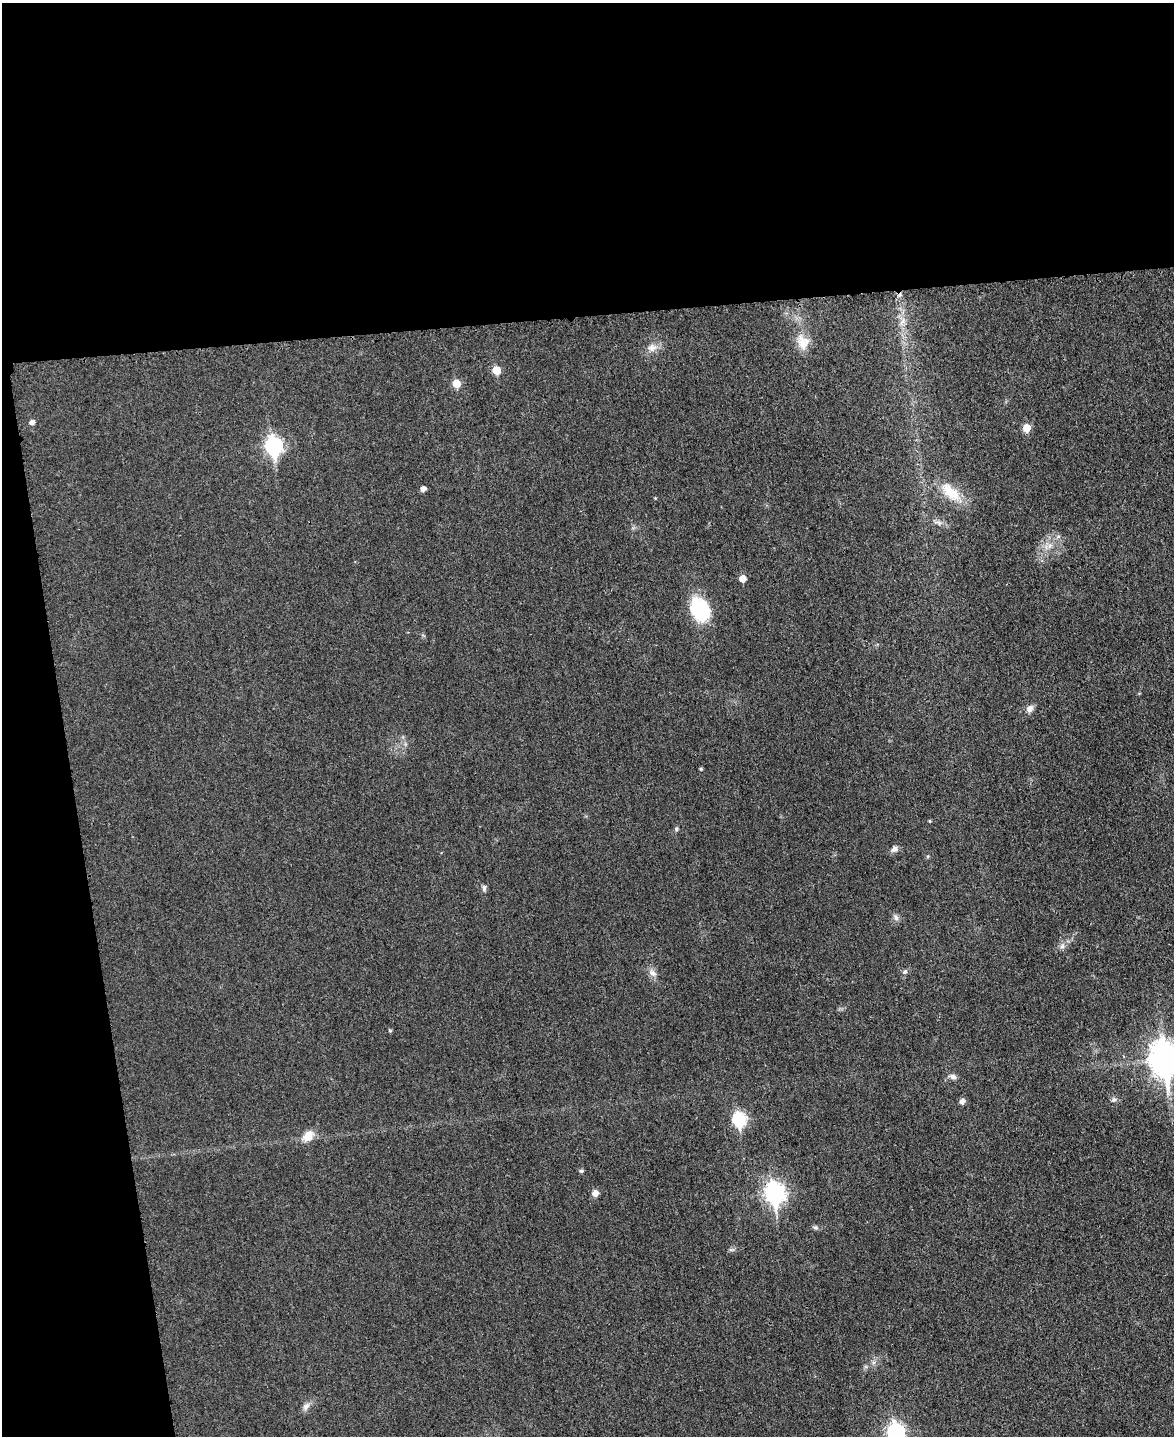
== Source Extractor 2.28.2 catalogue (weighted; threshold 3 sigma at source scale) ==
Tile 1 of 4 x 3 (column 1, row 1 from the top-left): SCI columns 15-1186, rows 3119-4552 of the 4714 x 4696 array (HDU 1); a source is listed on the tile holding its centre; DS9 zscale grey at full resolution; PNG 1176 x 1438 px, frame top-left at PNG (2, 3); no overlay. Shown black and unused: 28% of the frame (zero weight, under 3 of 4 exposures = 2% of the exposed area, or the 3 px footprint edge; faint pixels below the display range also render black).
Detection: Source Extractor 2.28.2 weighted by HDU 2 'WHT'; one run over the whole footprint, this tile lists its part. Background 0.0269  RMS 0.0049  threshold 0.0222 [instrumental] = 3 sigma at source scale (4.5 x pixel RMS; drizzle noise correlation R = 1.50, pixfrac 1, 0.05/0.05 arcsec/px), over >= 5 px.
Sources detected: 38; all 38 listed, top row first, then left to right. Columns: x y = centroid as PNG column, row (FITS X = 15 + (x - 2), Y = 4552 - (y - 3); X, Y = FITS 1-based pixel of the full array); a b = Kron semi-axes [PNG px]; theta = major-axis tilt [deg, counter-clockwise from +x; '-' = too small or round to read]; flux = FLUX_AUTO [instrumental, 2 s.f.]
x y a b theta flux
803 342 21 15 -69 7.5
652 348 14 9 5 3.6
496 370 6 5 - 9.9
456 383 6 5 - 10
32 422 5 5 - 2.1
1027 428 6 5 - 9
274 446 9 7 -83 130
423 489 5 5 - 2.2
951 492 31 14 -42 13
655 498 3 3 - 0.35
939 523 7 5 -55 1.2
1050 546 8 5 45 1.8
743 578 5 5 - 5.2
700 609 21 16 -65 33
1030 709 9 7 46 2.6
701 769 5 4 - 0.58
930 821 4 4 - 0.47
676 829 5 5 - 0.78
894 849 9 7 36 1.9
484 888 8 5 -90 1.2
896 918 9 6 -74 1.5
1062 946 8 6 68 1.6
905 972 7 5 47 1.1
653 973 12 8 -29 2.5
390 1031 4 4 - 0.59
1165 1059 13 10 -80 790
953 1077 9 6 -21 1.9
1114 1100 7 6 - 1.3
962 1101 7 6 - 1.8
739 1119 8 6 -80 55
308 1136 15 11 49 5.7
581 1171 5 4 - 1
595 1193 6 5 - 3.8
775 1194 9 8 - 230
815 1227 8 3 -18 0.88
731 1250 6 4 -18 0.79
306 1406 13 7 55 2.3
896 1433 9 7 -84 140
Isophote crosses this tile's border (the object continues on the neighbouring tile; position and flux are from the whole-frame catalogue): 2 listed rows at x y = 1165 1059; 896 1433